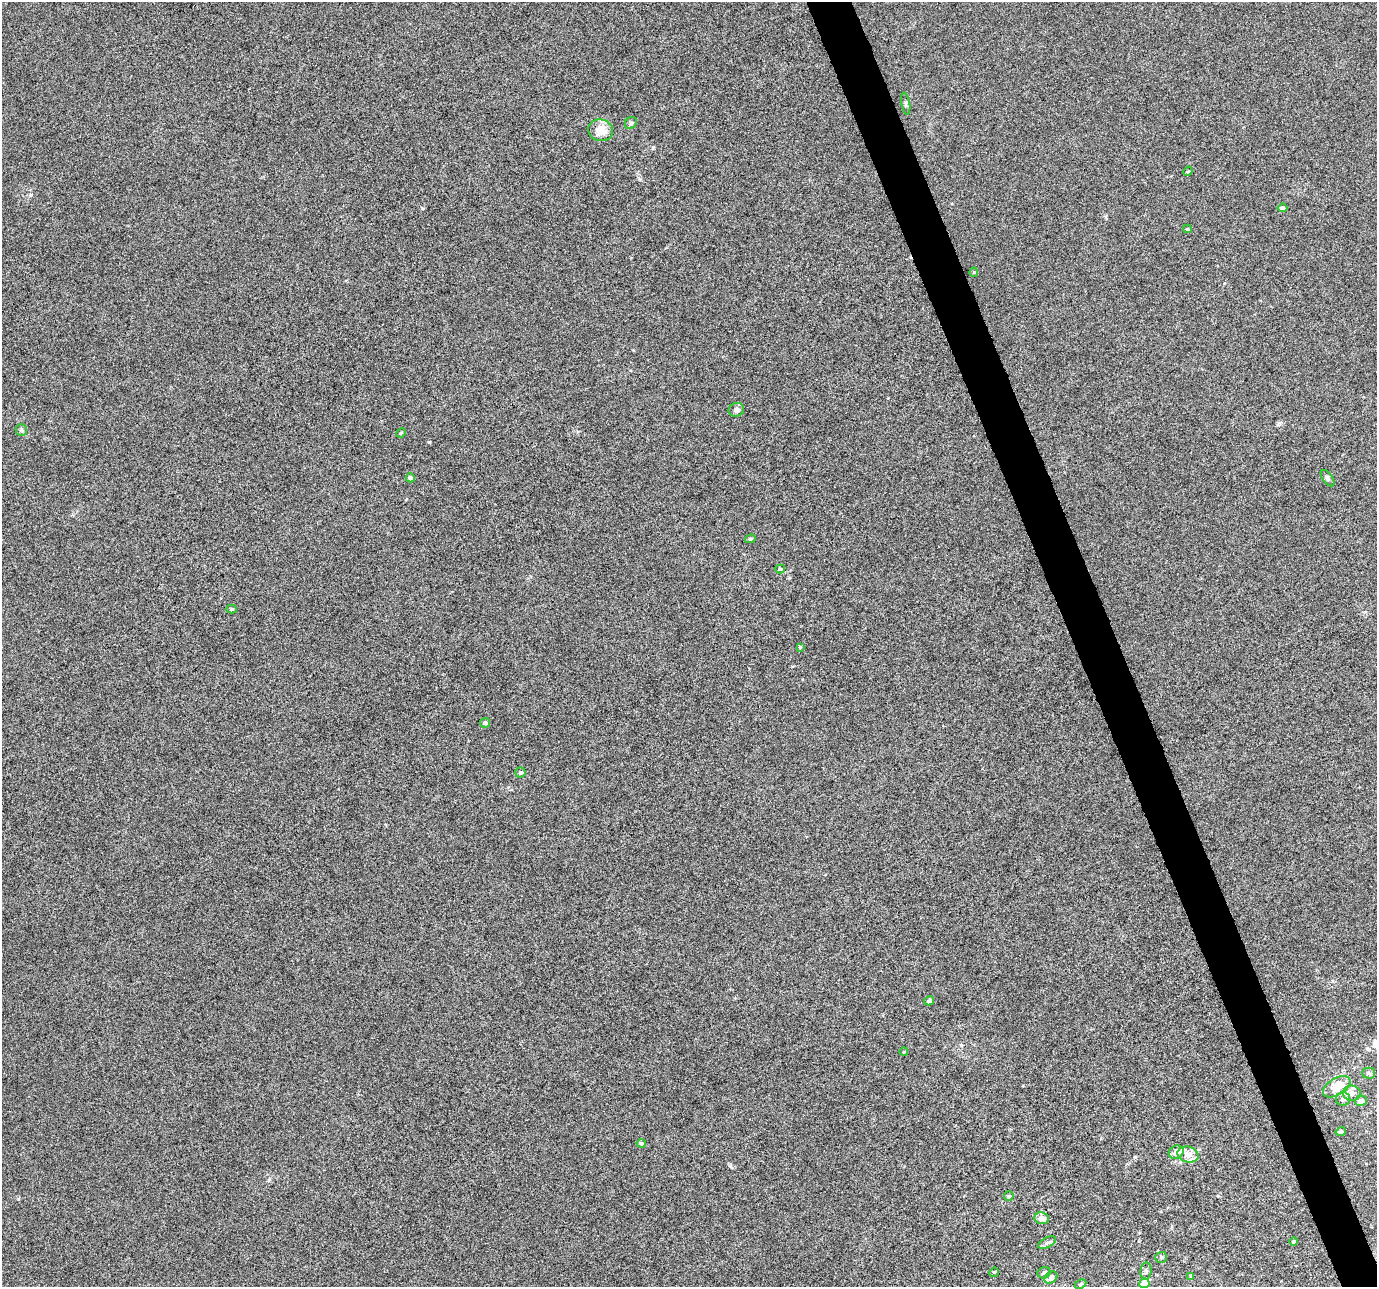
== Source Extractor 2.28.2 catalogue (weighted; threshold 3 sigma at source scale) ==
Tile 6 of 4 x 4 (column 2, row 2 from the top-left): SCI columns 1377-2751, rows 2698-3982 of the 5500 x 5339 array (HDU 1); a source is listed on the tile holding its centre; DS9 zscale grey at full resolution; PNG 1379 x 1289 px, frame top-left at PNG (2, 2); each listed source drawn as its Kron ellipse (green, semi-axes under 4 px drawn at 4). Shown black and unused: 3% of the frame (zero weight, under 10 of 20 exposures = <1% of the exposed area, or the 3 px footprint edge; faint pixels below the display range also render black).
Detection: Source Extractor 2.28.2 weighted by HDU 2 'WHT'; one run over the whole footprint, this tile lists its part. Background -6.09e-04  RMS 0.0017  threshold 0.00681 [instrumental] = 3 sigma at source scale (4.09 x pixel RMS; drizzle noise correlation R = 1.36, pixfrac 0.8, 0.0396/0.0396 arcsec/px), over >= 5 px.
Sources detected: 47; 6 inside a brighter listed object's ellipse — not listed separately; the other 41 listed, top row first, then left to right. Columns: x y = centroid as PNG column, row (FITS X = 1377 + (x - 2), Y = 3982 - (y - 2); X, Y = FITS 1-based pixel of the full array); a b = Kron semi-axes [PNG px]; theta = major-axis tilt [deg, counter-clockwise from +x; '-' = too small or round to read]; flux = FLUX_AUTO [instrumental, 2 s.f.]
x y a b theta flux
906 104 11 3 -81 0.27
631 123 6 5 - 0.25
601 130 13 10 -17 2
1188 171 5 3 - 0.15
1282 208 5 4 - 0.44
1188 229 4 4 - 0.16
974 272 4 4 - 0.16
736 410 8 6 22 0.65
21 430 6 5 - 0.26
401 433 5 4 - 0.15
410 478 5 4 - 0.5
1328 478 9 5 -53 0.33
750 539 5 4 - 0.26
780 569 5 4 - 0.24
231 609 5 4 - 0.26
800 647 4 4 - 0.14
485 723 5 4 - 0.47
520 772 5 5 - 0.3
929 1001 5 4 - 0.48
904 1052 4 3 - 0.12
1368 1073 6 5 - 0.29
1337 1087 15 8 31 2.7
1352 1093 9 7 -9 0.8
1343 1099 7 6 - 0.53
1361 1101 6 5 - 0.85
1341 1132 5 4 - 0.41
641 1143 4 4 - 0.31
1176 1152 7 6 - 1.1
1188 1154 11 7 -16 1
1009 1196 5 5 - 0.2
1042 1218 7 6 - 1
1294 1242 4 4 - 0.3
1047 1243 10 5 26 0.39
1161 1257 6 5 - 0.29
1146 1271 8 5 84 0.35
994 1272 5 4 - 0.15
1044 1273 6 5 - 0.39
1191 1276 4 3 - 0.13
1051 1277 7 5 43 0.39
1144 1283 5 5 - 2
1080 1284 6 4 27 0.24
Isophote crosses this tile's border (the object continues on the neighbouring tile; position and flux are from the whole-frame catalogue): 1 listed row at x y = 1144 1283
Unlisted compact peaks at least as high as the median listed source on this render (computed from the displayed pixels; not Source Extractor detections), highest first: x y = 429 442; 422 208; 730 1166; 31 195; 18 1199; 653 148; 1279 423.